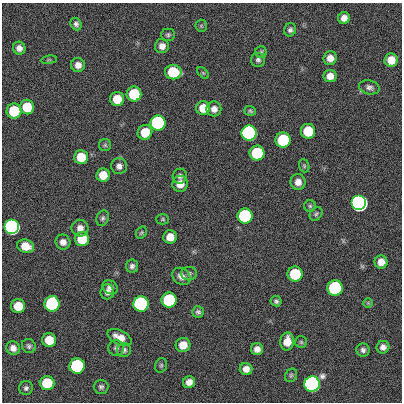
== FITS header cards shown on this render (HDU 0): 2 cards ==
NAXIS1  =                  400
NAXIS2  =                  400

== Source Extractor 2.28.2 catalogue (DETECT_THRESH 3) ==
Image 400 x 400 px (HDU 0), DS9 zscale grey, 1 PNG px = 1 image px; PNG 404 x 404 px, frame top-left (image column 1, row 400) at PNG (2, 3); each listed source drawn as its Kron ellipse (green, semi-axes under 4 px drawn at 4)
Background 0.356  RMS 33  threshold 100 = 3 sigma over >= 5 px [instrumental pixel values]
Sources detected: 87; all 87 listed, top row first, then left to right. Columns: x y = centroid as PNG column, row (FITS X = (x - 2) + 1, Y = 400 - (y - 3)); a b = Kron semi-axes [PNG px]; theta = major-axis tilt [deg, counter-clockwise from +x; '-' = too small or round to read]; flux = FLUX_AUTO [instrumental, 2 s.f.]
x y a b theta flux
344 18 6 6 - 1.6e+04
76 24 6 5 - 6.5e+03
201 26 6 5 - 3.5e+03
290 30 7 6 - 6.8e+03
168 35 7 6 - 4.8e+03
162 46 7 7 - 1.4e+04
19 48 6 6 - 1.2e+04
261 52 5 5 - 3.9e+03
330 58 7 6 - 1.9e+04
49 60 8 4 8 3.0e+03
258 60 7 7 - 6.1e+03
391 60 7 6 - 3.2e+04
78 65 7 7 - 1.5e+04
173 72 8 7 - 1.2e+05
203 73 7 4 -45 3.1e+03
330 76 6 6 - 1.9e+04
369 87 10 7 -14 8.6e+03
134 94 7 7 - 1.2e+05
117 99 7 7 - 4.7e+04
27 107 7 7 - 7.2e+04
203 108 7 7 - 3.9e+04
214 109 7 7 - 1.4e+04
14 111 7 7 - 1.2e+05
250 111 6 4 -19 3.8e+03
158 123 7 7 - 1.0e+06
308 131 7 7 - 9.0e+04
145 132 8 7 - 5.0e+04
249 133 7 7 - 3.5e+06
283 140 7 7 - 2.1e+05
105 145 6 6 - 4.0e+03
257 153 7 7 - 1.9e+05
81 157 7 7 - 5.7e+04
119 166 8 8 - 1.1e+04
304 166 7 5 -70 3.7e+03
103 175 7 6 - 3.5e+04
180 176 7 7 - 7.1e+03
298 182 8 7 - 1.6e+04
180 184 8 7 - 2.5e+04
359 203 7 7 - 1.1e+07
310 206 6 6 - 4.2e+03
316 214 7 6 - 4.6e+03
245 216 7 7 - 5.4e+05
103 218 8 6 69 5.6e+03
163 219 6 5 - 3.6e+03
12 227 7 7 - 2.9e+06
80 228 8 8 - 1.4e+04
141 233 6 5 - 3.7e+03
170 237 7 6 - 2.8e+04
82 239 7 7 - 7.8e+04
63 242 7 7 - 1.3e+04
26 246 8 6 -18 3.7e+04
381 262 6 6 - 2.0e+04
132 266 6 6 - 7.4e+03
189 274 8 6 0 6.0e+03
295 274 7 7 - 1.4e+05
181 276 10 8 -38 1.4e+04
110 287 8 6 -30 9.8e+03
335 288 7 7 - 5.7e+05
107 292 7 7 - 9.8e+03
169 300 7 7 - 3.1e+05
276 301 5 5 - 5.1e+03
368 303 5 5 - 2.9e+03
52 304 8 7 - 6.1e+05
141 304 7 7 - 2.1e+06
18 306 7 7 - 5.0e+04
198 312 6 5 - 5.8e+03
120 337 13 7 -26 2.5e+04
49 340 7 7 - 4.7e+04
287 342 9 7 81 3.3e+04
301 342 6 6 - 3.5e+03
183 345 7 7 - 2.9e+04
29 346 7 6 - 5.8e+03
383 347 6 6 - 1.1e+04
13 348 7 6 - 1.3e+04
116 348 8 8 - 6.7e+03
257 349 6 6 - 1.3e+04
124 350 7 6 - 6.7e+03
363 350 6 6 - 7.6e+03
161 365 7 5 74 4.5e+03
77 366 7 7 - 5.2e+05
246 369 6 6 - 1.6e+04
291 375 7 5 57 4.0e+03
189 382 6 6 - 1.6e+04
47 383 7 7 - 9.9e+04
312 384 8 7 - 5.5e+06
101 387 7 7 - 5.9e+03
26 388 7 6 - 5.8e+03